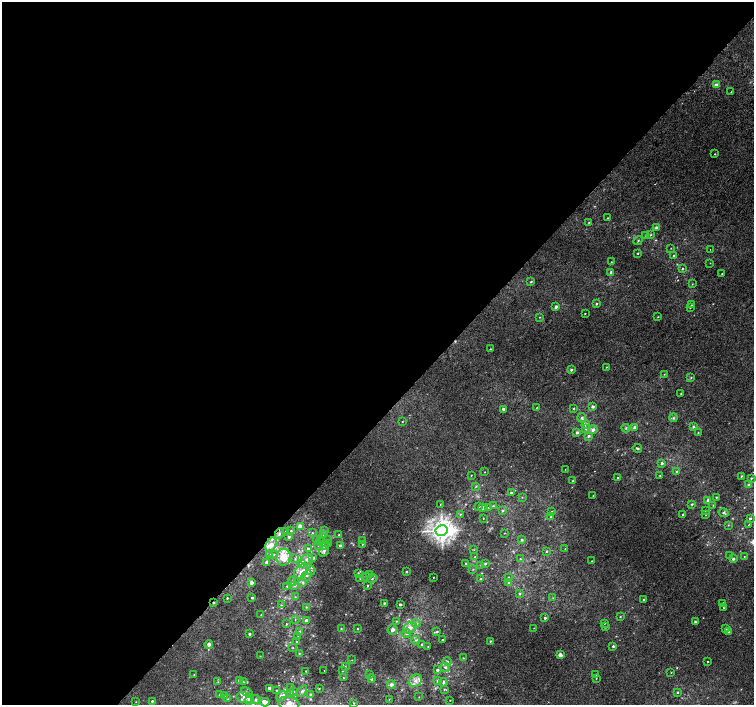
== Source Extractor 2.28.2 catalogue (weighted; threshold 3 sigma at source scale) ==
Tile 5 of 4 x 4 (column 1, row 2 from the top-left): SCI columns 35-1537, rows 3081-4486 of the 6074 x 6092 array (HDU 1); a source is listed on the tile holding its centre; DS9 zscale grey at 2 x 2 block average (1 PNG px = mean of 2 x 2 image px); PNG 756 x 707 px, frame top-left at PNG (2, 2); each listed source drawn as its Kron ellipse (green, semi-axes under 4 px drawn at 4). Shown black and unused: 59% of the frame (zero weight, under 2 of 3 exposures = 2% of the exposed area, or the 3 px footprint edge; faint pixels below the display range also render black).
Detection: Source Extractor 2.28.2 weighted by HDU 2 'WHT'; one run over the whole footprint, this tile lists its part. Background 0.00266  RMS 0.007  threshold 0.0315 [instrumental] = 3 sigma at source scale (4.5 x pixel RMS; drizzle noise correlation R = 1.50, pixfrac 1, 0.0396/0.0396 arcsec/px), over >= 5 px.
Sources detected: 269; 2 too faint to see at this stretch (2 x 2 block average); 3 cosmic-ray / hot-pixel residue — neither listed nor drawn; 16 inside a brighter listed object's ellipse — not listed separately; the other 248 listed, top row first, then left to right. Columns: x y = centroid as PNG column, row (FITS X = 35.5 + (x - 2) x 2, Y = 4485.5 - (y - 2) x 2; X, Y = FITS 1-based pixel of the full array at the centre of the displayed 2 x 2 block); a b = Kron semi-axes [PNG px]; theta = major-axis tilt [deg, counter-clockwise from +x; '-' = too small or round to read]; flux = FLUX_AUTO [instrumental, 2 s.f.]
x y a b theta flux
716 85 2 2 - 8.8
731 92 2 2 - 2.4
715 154 3 2 - 0.99
607 218 3 2 - 0.98
589 222 3 2 - 1
656 227 4 3 - 2.7
651 235 3 3 - 1.5
646 236 4 3 - 1.8
638 241 5 3 - 1.7
671 248 3 2 - 0.58
710 249 2 2 - 0.76
638 253 2 2 - 1.3
674 255 3 2 - 1.5
611 262 3 2 - 0.82
710 263 2 2 - 0.59
682 269 3 2 - 1.5
611 272 3 2 - 3
722 274 2 2 - 0.74
531 282 3 2 - 1.5
692 284 3 2 - 0.79
596 304 3 2 - 2.1
692 305 3 2 - 1.8
556 307 2 2 - 6.2
690 308 3 2 - 1.4
585 313 2 2 - 1.2
540 317 2 2 - 0.8
658 317 3 2 - 0.93
490 349 2 2 - 1
606 367 2 2 - 0.84
571 370 3 3 - 2.9
664 374 3 2 - 0.91
691 377 3 2 - 1.2
681 393 2 2 - 0.78
592 407 3 2 - 5
536 408 3 2 - 0.84
573 408 3 2 - 1.4
503 409 3 3 - 4.8
582 418 5 4 - 3.8
673 418 4 3 - 2.5
402 421 3 2 - 0.88
586 425 4 3 - 3.3
634 427 4 3 - 3.4
693 427 4 4 - 3
586 428 3 3 - 3.8
626 428 4 3 - 1.8
593 430 5 4 - 6.1
577 433 3 3 - 4.2
698 433 3 2 - 0.89
588 436 4 3 - 3.4
637 448 5 2 - 2.4
662 463 4 3 - 2.9
565 469 2 2 - 0.53
676 471 3 2 - 1.3
485 472 2 2 - 0.67
471 475 2 2 - 0.81
660 476 2 2 - 1.1
741 476 3 2 - 1.7
618 478 3 2 - 1.8
751 478 3 3 - 1.4
573 481 3 2 - 2.3
748 485 4 3 - 2.4
476 486 4 2 - 1.3
511 493 2 2 - 3
593 496 2 2 - 0.65
522 497 3 2 - 0.76
716 497 3 2 - 1.1
708 501 3 3 - 9
692 504 4 3 - 2
440 505 3 2 - 0.81
713 505 3 2 - 0.7
479 506 3 2 - 1.3
493 506 3 2 - 1.4
489 507 3 2 - 1.2
483 508 2 2 - 7.8
503 511 3 3 - 1.9
552 511 3 2 - 1.1
705 511 3 2 - 1
724 513 5 3 - 3.2
460 514 2 2 - 1
683 515 3 2 - 1.7
706 515 4 2 - 0.88
551 517 3 2 - 2.4
483 518 2 2 - 0.64
750 519 3 2 - 2.7
728 525 3 2 - 0.94
749 525 3 2 - 0.57
300 526 3 2 - 13
286 531 3 2 - 1.1
291 531 3 2 - 1.1
324 531 3 3 - 1.8
442 531 6 5 - 1200
312 533 3 2 - 0.91
504 533 2 2 - 0.56
279 534 5 3 - 2.3
323 535 3 3 - 1.6
339 535 3 2 - 1.1
289 537 3 2 - 2
317 539 3 3 - 1.4
327 540 3 3 - 2.5
522 540 3 3 - 3
321 541 3 3 - 1
363 541 3 2 - 0.84
328 543 3 3 - 1.3
362 544 2 2 - 0.86
271 545 7 5 64 12
319 545 3 2 - 1.3
324 545 5 3 - 3
340 545 3 3 - 3.9
308 549 3 2 - 6.3
565 549 2 2 - 0.62
474 550 3 2 - 0.8
324 551 6 4 56 3.6
547 551 3 2 - 1.7
270 554 3 3 - 1.2
274 554 3 3 - 1.4
730 556 3 3 - 1.6
283 557 8 7 - 27
475 557 2 2 - 1.2
744 557 2 2 - 0.6
313 558 2 2 - 4.4
295 559 4 3 - 2.2
307 559 6 5 - 6
520 559 3 2 - 1.2
733 559 3 3 - 3.9
592 561 2 2 - 0.47
267 563 3 2 - 7.5
466 563 3 2 - 2.1
301 564 4 4 - 4.5
485 564 3 3 - 2.6
481 565 3 3 - 1.2
473 569 3 2 - 1.2
301 571 9 5 47 10
311 571 5 3 - 2.8
406 572 2 2 - 1.7
358 573 3 2 - 1.2
307 575 6 4 44 4.1
370 575 3 3 - 6
366 577 3 3 - 1.7
433 577 2 2 - 0.79
508 577 2 2 - 0.94
360 579 3 2 - 0.84
372 579 5 2 - 1.9
481 579 3 2 - 1.5
292 581 5 3 - 1.7
303 582 4 3 - 1.7
509 582 3 3 - 3.2
252 583 3 2 - 5.4
295 585 3 3 - 3.5
368 585 3 3 - 1.4
287 586 3 2 - 1.1
519 594 3 3 - 1.7
295 597 2 2 - 0.82
227 598 2 2 - 1.3
252 598 2 2 - 2
553 598 3 2 - 0.93
644 600 3 2 - 3
214 603 2 2 - 2
384 603 2 2 - 2.1
723 603 2 2 - 2.8
281 605 3 3 - 1.3
400 605 2 2 - 3.5
306 607 3 2 - 0.9
724 608 2 2 - 1.6
261 615 2 2 - 0.84
620 617 2 2 - 1.1
545 618 3 2 - 2.9
295 620 3 2 - 0.77
306 620 3 3 - 3.7
397 621 3 2 - 1.1
695 622 2 2 - 1.8
416 623 4 4 - 3.7
604 623 3 2 - 1.1
286 624 3 3 - 1.2
606 627 3 2 - 1.4
357 628 3 2 - 1.4
410 628 7 5 30 12
534 628 2 2 - 0.55
341 629 3 2 - 1.1
726 629 3 3 - 2.2
393 630 5 5 - 5.6
299 631 3 2 - 1
437 632 3 3 - 1.8
729 632 3 2 - 5.5
249 634 2 2 - 3.2
406 634 4 4 - 3.7
298 637 2 2 - 0.69
416 640 4 3 - 2.7
442 640 2 2 - 1.1
490 641 3 2 - 1.5
297 642 3 2 - 2.5
209 644 4 4 - 5.4
422 644 2 2 - 2.8
428 646 2 2 - 0.79
613 646 2 2 - 3.3
293 648 3 2 - 0.94
299 654 3 3 - 1.3
560 655 2 2 - 18
260 656 2 2 - 0.47
463 658 3 2 - 0.89
352 660 3 2 - 0.68
447 661 4 3 - 1.6
708 661 2 2 - 0.85
345 666 3 2 - 1.2
445 667 5 4 - 3.2
324 670 2 2 - 0.53
437 670 3 2 - 4
306 671 3 3 - 1.1
342 671 3 2 - 1
671 673 2 2 - 0.73
596 674 2 2 - 0.94
194 675 2 2 - 0.82
369 675 3 3 - 1.8
343 677 3 2 - 0.77
596 678 2 2 - 0.53
371 679 3 3 - 2.9
239 681 4 4 - 3.2
416 681 7 6 - 8.6
438 681 3 3 - 3.4
218 682 3 2 - 0.98
243 682 3 3 - 1.4
443 682 4 2 - 3.7
391 685 4 4 - 7.2
290 687 3 3 - 1.1
269 688 2 2 - 6.2
319 689 3 2 - 1
444 689 4 3 - 1.5
276 690 2 2 - 0.89
294 691 3 2 - 1.2
302 691 7 4 54 4.1
677 692 3 2 - 1.5
247 693 6 2 -29 2.1
290 694 3 2 - 1.2
311 694 3 3 - 2.3
220 695 3 3 - 2
225 695 3 3 - 2.7
281 696 5 3 - 12
419 697 2 2 - 0.64
245 698 8 5 -14 11
228 699 3 3 - 1.2
256 699 5 3 - 2.8
389 699 3 2 - 0.81
249 700 5 4 - 13
450 700 2 2 - 0.53
152 701 3 2 - 2.6
136 702 2 2 - 0.66
265 702 4 3 - 13
354 703 3 2 - 1.2
289 704 10 7 -13 18
Overlapping masked pixels (flux is a lower limit): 1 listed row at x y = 214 603
Isophote crosses this tile's border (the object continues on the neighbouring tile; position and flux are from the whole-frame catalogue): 2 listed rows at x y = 265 702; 289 704
Diffuse or blended objects may show on this block-average render without a row.